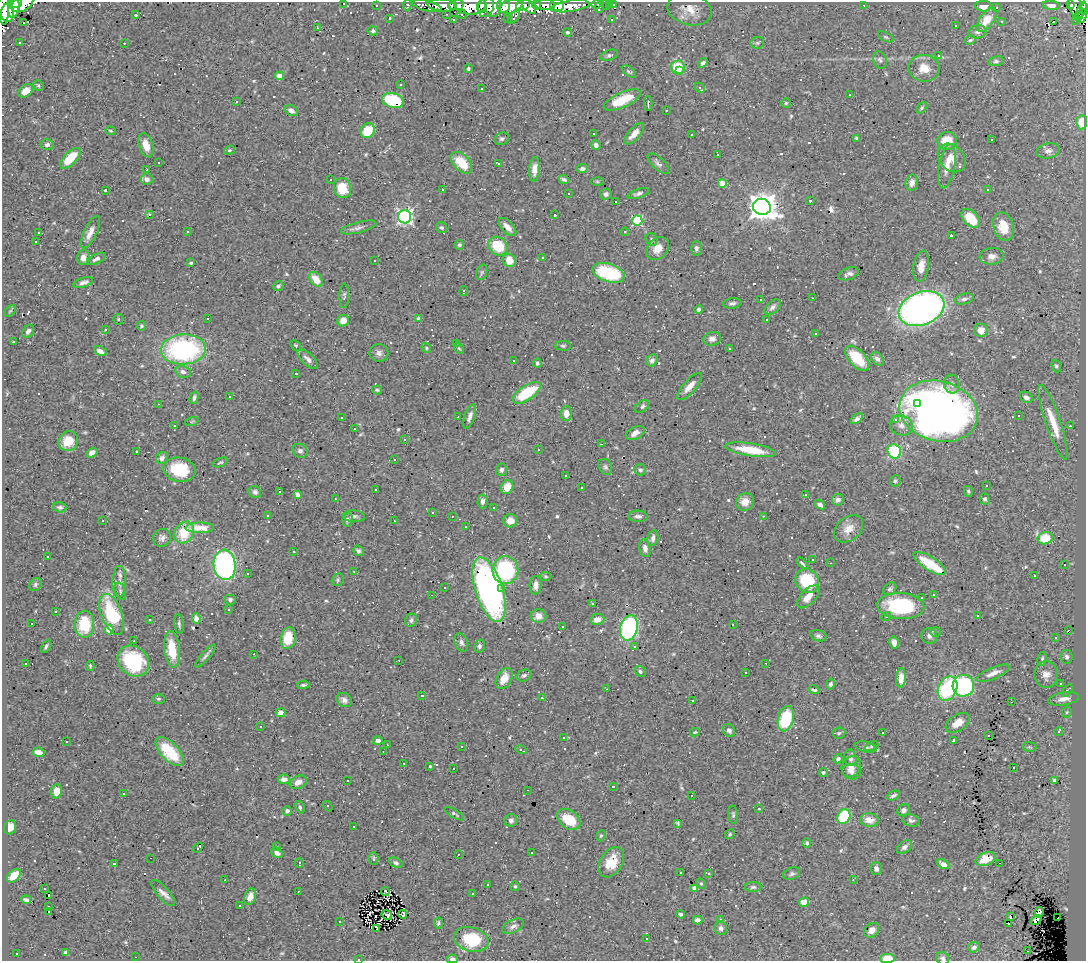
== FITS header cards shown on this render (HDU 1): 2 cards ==
NAXIS1  =                 1084
NAXIS2  =                  959

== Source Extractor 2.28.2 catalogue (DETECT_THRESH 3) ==
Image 1084 x 959 px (HDU 1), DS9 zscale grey, 1 PNG px = 1 image px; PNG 1088 x 963 px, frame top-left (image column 1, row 959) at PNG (2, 2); each listed source drawn as its Kron ellipse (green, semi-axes under 4 px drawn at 4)
Background 0.612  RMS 0.031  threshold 0.0925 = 3 sigma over >= 5 px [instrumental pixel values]
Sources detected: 683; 3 with non-positive FLUX_AUTO (blend fragments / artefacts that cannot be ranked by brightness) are neither listed nor drawn; of the other 680, the 500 brightest by FLUX_AUTO listed and drawn (180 fainter detections omitted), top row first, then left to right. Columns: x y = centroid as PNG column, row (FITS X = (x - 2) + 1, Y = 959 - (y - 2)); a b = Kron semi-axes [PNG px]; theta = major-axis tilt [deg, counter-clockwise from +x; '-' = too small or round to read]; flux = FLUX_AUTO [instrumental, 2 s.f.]
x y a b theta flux
15 3 6 4 0 260
22 3 12 7 30 380
343 3 3 3 - 19
596 4 5 3 - 7.3
609 4 3 3 - 57
407 5 5 4 - 5.2
442 5 15 6 -6 73
456 5 8 5 10 210
470 5 16 9 -6 220
493 5 12 8 -83 100
504 5 7 6 - 83
523 5 7 5 27 390
536 5 5 4 - 130
545 5 10 5 -5 290
557 5 7 5 -12 130
605 5 5 3 - 8.5
614 5 4 3 - 4.5
864 5 3 2 - 2.8
1051 5 8 4 -8 9.7
1071 5 4 3 - 11
376 6 3 2 - 7
427 6 15 5 -14 47
481 6 6 3 65 57
511 6 12 6 20 330
529 6 8 5 -46 130
570 6 19 5 8 130
983 6 8 5 2 13
4 7 18 5 90 620
486 7 10 8 74 160
600 7 6 3 68 7.4
1075 7 14 6 -72 39
14 8 9 5 78 450
996 8 3 3 - 30
689 9 22 15 -14 28
1085 9 5 2 - 57
1082 10 8 3 69 96
7 13 9 6 88 420
447 14 3 2 - 12
462 14 4 3 - 6.2
136 15 3 2 - 3.3
1078 16 3 3 - 28
1082 16 7 4 64 55
514 17 8 3 52 25
389 18 3 2 - 2.9
508 18 3 3 - 19
611 19 3 3 - 5.3
453 20 3 3 - 26
987 20 14 7 54 40
1076 20 4 3 - 47
1001 21 3 3 - 28
1054 21 3 3 - 1300
24 23 3 3 - 27
955 25 3 2 - 2.6
317 28 3 2 - 10
373 31 5 4 - 4
567 32 4 4 - 3.9
978 32 9 6 11 7.7
886 37 8 4 -26 3.7
970 40 5 3 - 3.4
19 42 3 3 - 7.1
124 43 3 3 - 6.8
757 43 7 6 - 4.3
609 55 9 5 19 4.7
939 56 3 3 - 75
880 60 9 6 -70 5.7
996 61 8 5 10 4.4
703 63 5 4 - 4.9
678 67 7 6 - 59
924 68 15 13 -9 31
468 69 4 4 - 3.5
679 71 3 2 - 16
629 72 8 4 -36 3.6
280 76 4 4 - 27
38 85 5 5 - 3.2
401 85 3 3 - 29
700 88 6 3 -47 7.4
482 89 3 3 - 4.9
26 91 8 6 39 24
850 94 3 3 - 4.4
393 100 11 7 -16 130
622 100 20 7 24 62
236 101 3 3 - 30
786 103 4 4 - 3
648 104 7 2 -90 7.1
922 108 6 4 46 3.6
291 111 7 5 -29 9.8
666 111 3 3 - 3.4
1082 122 7 5 84 32
111 131 5 3 - 3
368 131 8 6 49 59
593 134 3 2 - 2.8
634 134 13 6 48 20
691 135 3 3 - 10
857 138 4 3 - 4
502 139 7 6 - 4.9
992 140 3 3 - 100
947 141 9 9 - 43
47 145 6 5 - 6.3
146 145 12 7 -74 24
596 145 5 4 - 8.1
229 150 5 4 - 3
1048 151 12 7 11 9.8
718 154 3 2 - 16
70 158 13 6 46 53
952 158 16 12 -48 25
159 162 3 2 - 2.8
461 163 13 8 -45 55
498 163 3 3 - 9.7
658 164 14 6 -44 8.2
947 166 22 8 80 27
534 169 12 5 85 16
582 169 6 4 6 6.2
147 170 3 2 - 4.4
147 179 6 5 - 9.2
564 179 5 3 - 4.2
330 180 3 3 - 15
597 182 6 4 -1 2.9
722 183 4 4 - 40
912 183 8 6 79 11
342 188 10 8 -73 59
105 190 3 3 - 10
443 190 3 2 - 5.3
988 190 3 3 - 100
568 193 3 2 - 2.8
606 194 6 5 - 5.2
638 194 11 4 18 6.1
810 200 3 3 - 3.2
615 202 3 2 - 570
762 207 9 8 - 2700
149 214 4 3 - 3.9
555 215 3 2 - 3.3
405 217 6 6 - 570
971 218 11 7 -46 53
637 221 5 5 - 180
1003 226 14 10 -74 37
359 227 18 5 14 9.1
507 227 11 6 -47 15
442 228 6 5 - 3.8
39 232 3 3 - 4.1
90 232 18 6 64 18
188 232 4 3 - 3
625 232 4 4 - 3
951 235 3 3 - 2.8
651 239 6 5 - 4.4
36 242 3 2 - 3.5
459 245 5 4 - 3.7
498 246 10 8 -42 85
696 248 7 5 -88 5.2
658 249 12 10 45 25
992 256 12 8 7 12
542 257 3 3 - 19
83 258 7 6 - 12
96 259 10 4 26 7.2
509 260 7 6 - 29
375 261 3 3 - 26
191 263 4 3 - 3.3
921 266 15 7 81 18
482 272 8 5 71 4.1
608 273 16 9 -18 150
849 274 10 6 19 9
316 279 8 6 -52 31
83 283 10 4 18 11
278 286 5 4 - 4.7
464 291 5 3 - 4.5
344 296 12 5 89 5.1
813 298 3 2 - 2.6
964 299 10 5 16 5.9
761 300 3 3 - 120
732 303 9 5 7 5.3
772 307 9 6 43 7
699 309 4 4 - 4.5
922 309 23 16 21 1000
10 311 7 4 44 3.2
118 319 5 5 - 2.7
208 319 3 3 - 62
418 319 4 3 - 13
767 320 3 3 - 24
343 321 6 5 - 19
141 326 5 4 - 3.2
105 329 3 3 - 3.7
981 330 7 6 - 20
28 331 7 5 53 8.1
816 333 3 3 - 5
712 339 9 7 10 10
14 342 3 2 - 11
456 343 3 2 - 4.5
296 345 6 4 -41 2.7
563 346 8 5 -1 4
426 348 5 4 - 3
459 348 6 4 -52 2.8
729 348 3 3 - 7.5
183 349 22 15 3 370
100 351 6 4 -27 12
379 353 9 9 - 8.6
857 358 15 8 -46 64
308 359 13 5 -44 9
877 359 7 5 -51 8.6
513 360 3 2 - 2.6
652 360 6 5 - 8.9
537 363 4 4 - 4.4
1056 366 6 4 -70 3.8
183 372 8 6 -14 8.4
296 374 3 3 - 44
952 384 9 7 -77 8.2
690 386 17 6 48 18
377 390 5 3 - 3.4
527 393 16 7 35 100
229 397 3 3 - 95
1026 397 7 5 -33 9.3
194 398 6 4 73 6.4
158 404 3 2 - 3.7
917 404 3 3 - 57
642 407 8 5 36 6.1
939 411 40 30 -15 1500
566 413 7 5 88 16
470 416 13 5 71 8.6
1019 416 3 3 - 4.9
341 417 3 3 - 5
458 417 3 2 - 2.7
857 419 7 3 36 3.2
896 420 3 3 - 24
192 421 7 4 20 2.7
1053 422 39 7 -71 48
901 425 11 10 - 14
174 426 3 3 - 3.7
1070 426 3 2 - 5.8
354 429 3 3 - 7.2
635 433 10 6 26 14
405 440 3 3 - 5.1
68 441 10 9 - 37
601 444 3 2 - 2.7
538 450 3 2 - 4.6
751 450 25 6 -9 64
136 451 3 3 - 5.6
300 451 7 6 - 6.4
894 451 7 6 - 130
92 453 6 4 33 11
162 458 6 5 - 8.9
394 459 3 3 - 42
220 462 8 3 22 3
605 467 8 6 -61 5.3
179 470 16 12 -12 84
501 470 6 5 - 6.3
640 470 6 5 - 5.1
565 475 3 3 - 23
895 481 5 5 - 4
987 486 3 3 - 130
507 487 7 6 - 27
581 487 3 3 - 22
375 489 3 2 - 3.4
968 491 5 4 - 3.1
255 492 6 6 - 6.8
279 492 3 3 - 210
806 494 3 3 - 42
297 495 4 4 - 15
335 499 3 2 - 3.3
985 499 5 5 - 4.9
838 500 6 5 - 7.7
482 501 7 5 88 8
745 502 9 8 - 19
820 504 6 4 -36 8
60 507 7 5 -11 4.7
493 508 3 3 - 11
432 512 3 3 - 5.6
267 515 3 3 - 3.6
354 516 11 5 -4 7.1
452 516 3 2 - 4.7
638 516 10 5 -3 7.5
763 516 3 2 - 27
347 520 7 5 79 4.7
103 521 3 2 - 2.6
394 521 3 2 - 2.9
510 521 7 6 - 18
466 527 3 3 - 19
200 528 14 5 1 22
848 529 16 11 39 24
184 532 12 9 55 30
162 538 9 8 - 9.4
653 538 8 5 78 8.1
1045 538 7 6 - 57
645 548 9 5 -78 11
294 551 3 2 - 4.1
358 551 5 5 - 6
48 557 3 2 - 2.7
812 559 3 3 - 4.7
802 563 7 3 -44 3.8
830 563 3 2 - 3.8
929 563 18 6 -32 38
225 565 15 11 -84 470
1064 565 3 3 - 100
505 570 14 13 - 220
354 571 3 2 - 4.8
247 573 3 3 - 3.1
546 576 6 4 -3 2.8
1034 576 3 3 - 6.4
338 580 6 5 - 3.9
807 581 12 11 - 94
119 582 16 7 89 13
35 584 7 5 50 5.1
536 585 9 6 86 12
445 588 3 3 - 2.8
501 589 3 3 - 65
890 589 7 5 43 4.9
489 590 34 13 -72 750
120 591 9 5 -70 5
432 595 3 2 - 3.8
933 595 3 2 - 8.1
808 597 14 7 45 22
921 598 3 3 - 28
230 599 6 5 - 5.2
593 603 3 3 - 79
901 606 24 13 -3 180
229 610 3 3 - 4.8
56 611 3 3 - 120
112 614 21 10 -70 150
978 615 3 3 - 120
538 616 8 7 - 18
886 616 5 4 - 3.4
196 618 5 4 - 9.7
597 619 7 5 9 16
150 620 3 3 - 11
411 620 7 5 66 4.9
32 623 3 2 - 4.7
84 624 13 10 90 79
179 624 10 4 -82 4.4
733 625 3 2 - 2.8
562 626 3 2 - 4.1
629 628 13 8 74 310
109 630 4 4 - 46
1068 630 3 2 - 7.9
936 632 5 4 - 2.9
818 636 8 5 -17 5.3
929 636 8 7 - 8.3
288 638 11 7 78 41
1055 638 3 3 - 13
134 641 2 2 - 12
461 642 9 6 -69 7.8
894 642 6 4 -78 9.9
46 646 7 3 60 4.3
479 646 6 5 - 4.4
635 646 3 3 - 8.2
172 649 18 8 -83 55
254 654 3 2 - 4
205 656 14 3 49 5.8
1067 657 7 6 - 5.7
1042 659 7 4 81 4.6
399 660 3 2 - 4.7
133 661 17 14 -41 130
26 663 3 3 - 3.9
766 663 2 2 - 2.6
90 666 5 3 - 2.6
640 671 6 5 - 4.1
746 672 3 2 - 3.3
993 673 18 5 23 15
524 675 7 5 24 5.4
1046 675 13 12 - 18
901 678 9 5 87 18
504 679 11 7 61 27
1061 683 3 3 - 38
831 684 5 4 - 5.2
303 685 6 3 4 3.9
963 686 11 11 - 200
607 689 3 2 - 4.6
947 689 13 9 66 180
814 690 5 3 - 3.7
1067 690 7 4 51 3.7
422 696 3 3 - 130
542 698 3 3 - 3.9
158 699 6 5 - 3.4
1064 699 15 6 10 17
344 700 8 6 -33 8.5
693 700 3 2 - 4.3
1011 702 3 2 - 4.2
1067 712 5 5 - 3.1
281 713 5 4 - 14
786 719 13 7 75 110
958 723 13 8 33 23
260 727 3 3 - 3.8
729 730 7 6 - 6.9
1059 731 4 3 - 20
695 732 5 3 - 2.6
839 733 6 5 - 3.7
882 733 3 3 - 95
988 735 3 3 - 12
564 737 3 2 - 3.7
954 740 3 3 - 19
378 741 5 4 - 8.8
66 742 3 2 - 3.6
387 745 3 2 - 3
462 746 3 3 - 5.6
871 746 7 4 24 3.1
866 747 11 5 -14 6
1030 747 7 5 -11 3.5
521 749 6 3 -31 7.6
383 751 3 2 - 3.8
38 752 6 4 -9 13
169 752 18 8 -46 84
850 758 8 6 -78 9.7
838 759 5 4 - 5.1
404 764 3 2 - 3.5
430 766 3 3 - 5.3
851 767 11 9 58 15
453 768 3 2 - 3.8
1014 768 3 2 - 3
851 772 9 7 -9 11
823 773 4 4 - 3.9
284 779 6 4 -5 9.7
1055 780 4 4 - 8.3
347 781 3 2 - 5.3
298 782 9 6 25 15
613 786 3 3 - 87
528 790 3 2 - 4
56 791 7 5 82 20
123 793 3 3 - 34
893 795 7 4 25 5.6
692 796 3 3 - 87
328 806 6 3 -53 13
300 807 6 4 -69 4.2
759 809 3 3 - 24
903 810 6 5 - 6
287 811 5 4 - 7
454 814 11 4 -30 4.3
733 815 9 5 -85 4.1
844 816 7 6 - 120
569 819 13 9 -37 66
511 820 6 6 - 6.1
869 820 9 7 -6 20
911 820 9 6 -15 5.5
678 823 4 3 - 2.9
354 826 3 2 - 2.7
10 827 7 6 - 18
730 834 5 4 - 3
601 836 6 4 66 3
807 843 4 4 - 3.9
276 847 3 2 - 6.8
904 847 8 5 39 7.6
198 848 5 3 - 150
277 853 6 4 -33 10
531 853 3 3 - 110
458 854 3 2 - 6.1
151 858 3 2 - 21
373 859 6 5 - 3.5
986 859 10 6 19 28
611 862 16 11 59 45
114 863 3 3 - 1000
299 863 4 3 - 14
396 863 7 4 -27 4.7
1000 863 3 2 - 6
943 864 6 4 -25 11
876 869 6 5 - 9.3
681 872 3 3 - 4.7
709 873 4 3 - 3.5
792 874 9 6 19 5.1
14 876 8 5 43 35
225 880 3 2 - 2.9
853 880 3 2 - 5.4
701 883 6 4 -62 3.2
487 885 3 3 - 4.4
515 886 5 4 - 3.2
753 887 8 5 1 4.7
44 888 3 3 - 6.3
695 888 4 4 - 16
298 891 3 2 - 4.9
385 891 4 2 - 3.4
163 893 16 6 -49 14
473 894 3 3 - 19
49 895 3 2 - 14
250 897 8 5 72 19
26 900 5 3 - 5.3
804 902 5 4 - 18
240 906 3 3 - 160
49 907 3 2 - 4.2
49 911 3 3 - 5.8
1039 912 5 4 - 7.1
403 914 4 4 - 2.6
681 914 4 3 - 4
387 915 5 3 - 4.5
1010 916 3 2 - 69
1058 918 2 2 - 26
721 919 3 3 - 7.3
698 920 5 4 - 9.1
1036 920 6 3 41 7
340 922 3 3 - 7.4
438 923 5 4 - 3.2
1009 923 3 3 - 10
513 926 12 6 27 9.4
721 928 7 6 - 8.1
377 929 4 3 - 2.6
872 930 8 6 42 13
647 938 3 3 - 3.3
471 939 17 12 -16 110
974 947 6 5 - 6.1
1027 951 3 2 - 4.8
66 952 4 3 - 6
17 953 3 2 - 4.2
135 957 3 2 - 3.8
888 958 7 4 1 38
943 958 7 6 - 4.9
359 959 3 2 - 3.3
452 959 6 4 -1 9.7
At the frame edge (FLAGS 8, measured only in part): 9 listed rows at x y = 15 3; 22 3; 343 3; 4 7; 1085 9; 888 958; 943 958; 359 959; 452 959
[180 fainter detections neither listed nor drawn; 3 non-positive-flux detections neither listed nor drawn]